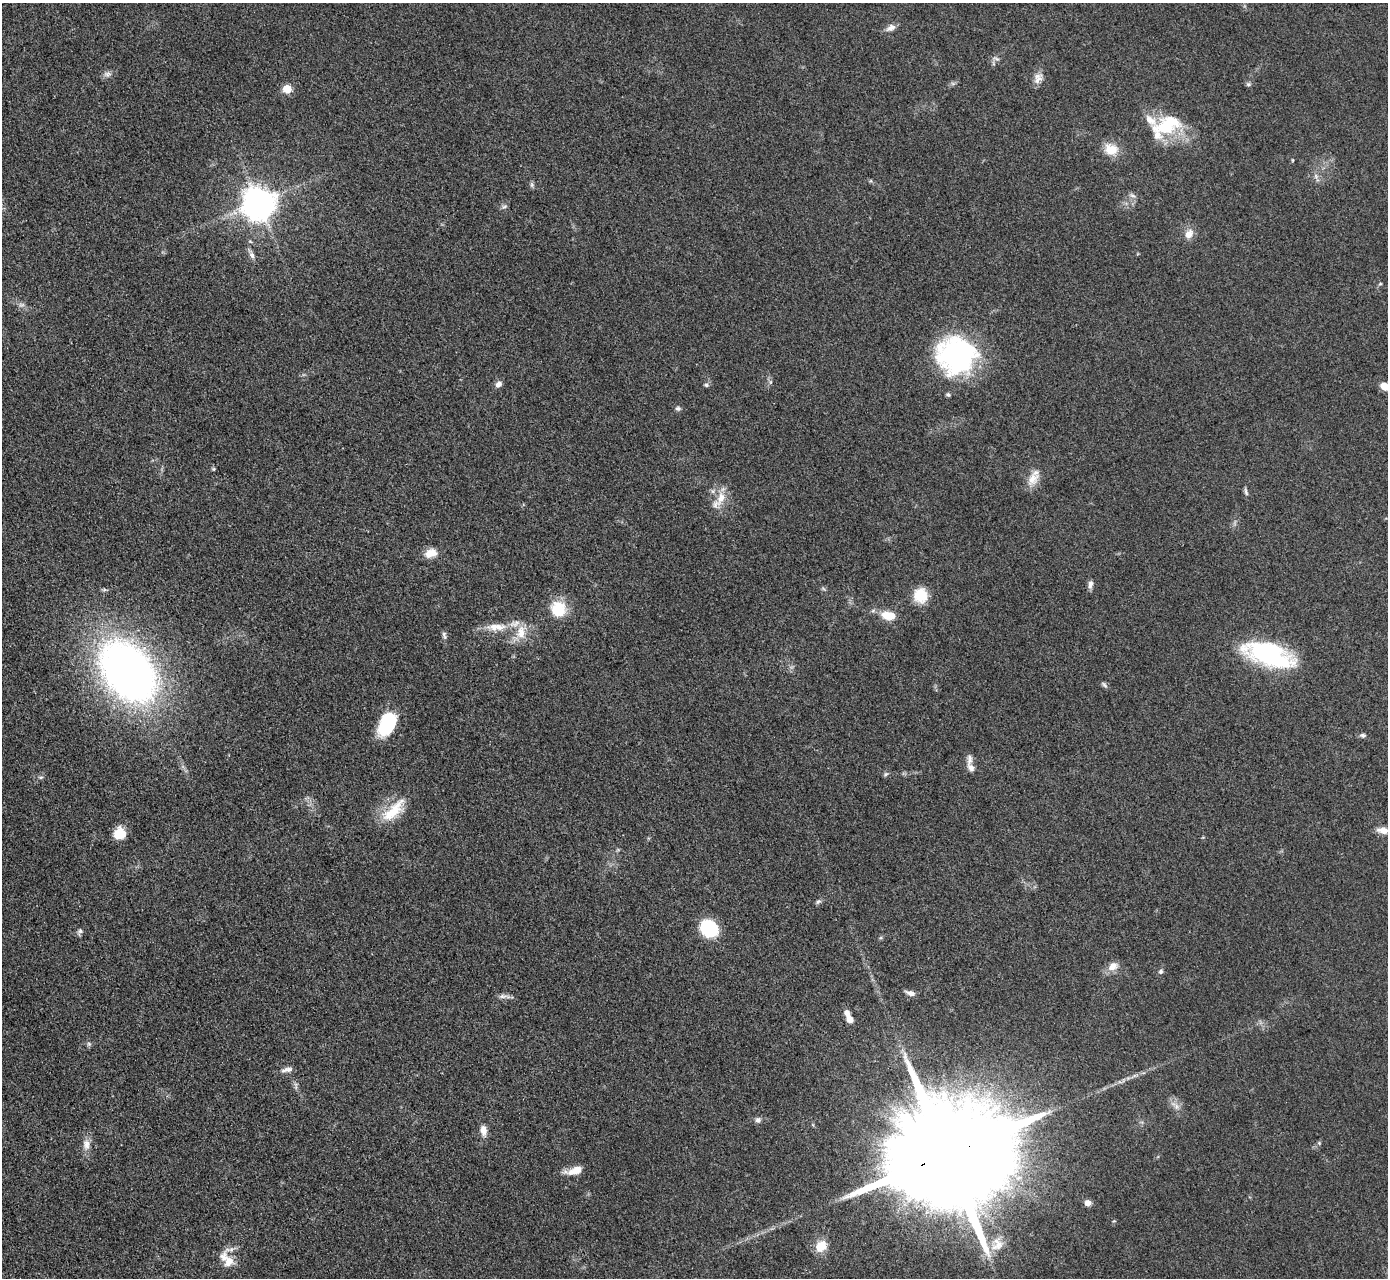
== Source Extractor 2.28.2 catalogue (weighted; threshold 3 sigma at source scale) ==
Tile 7 of 4 x 4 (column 3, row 2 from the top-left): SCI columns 2789-4174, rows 2847-4122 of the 5624 x 5584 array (HDU 1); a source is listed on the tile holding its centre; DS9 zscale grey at full resolution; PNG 1390 x 1280 px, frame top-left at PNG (2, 3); no overlay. Shown black and unused: <1% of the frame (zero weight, under 3 of 5 exposures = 4% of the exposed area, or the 3 px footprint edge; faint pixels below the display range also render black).
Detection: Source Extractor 2.28.2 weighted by HDU 2 'WHT'; one run over the whole footprint, this tile lists its part. Background 0.0524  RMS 0.0056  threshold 0.0251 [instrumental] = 3 sigma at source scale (4.5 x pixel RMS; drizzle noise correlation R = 1.50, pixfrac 1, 0.05/0.05 arcsec/px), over >= 5 px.
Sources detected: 75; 8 inside a brighter listed object's ellipse — not listed separately; the other 67 listed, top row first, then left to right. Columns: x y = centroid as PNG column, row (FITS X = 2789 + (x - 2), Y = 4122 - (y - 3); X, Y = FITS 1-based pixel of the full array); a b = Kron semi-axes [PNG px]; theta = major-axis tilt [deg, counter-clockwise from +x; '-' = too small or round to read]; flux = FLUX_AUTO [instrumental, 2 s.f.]
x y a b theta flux
891 28 13 8 28 3.2
996 59 10 4 -22 1.3
107 74 11 8 3 2.4
1038 78 16 10 64 4.4
1248 84 7 5 0 1.1
287 89 6 5 - 15
1166 126 29 22 -10 27
1111 149 18 14 -23 9.9
1292 160 5 3 - 0.48
1316 176 6 6 - 1.6
532 185 8 5 84 1.2
1132 195 8 5 -29 1.6
259 203 12 10 -56 860
504 206 8 4 9 1.1
1189 234 13 10 62 5.1
252 255 9 7 -69 2.3
1380 284 5 3 - 0.59
956 355 41 38 -1 99
770 382 6 4 71 0.94
498 384 9 7 45 2.6
706 385 6 5 - 1.1
1384 386 9 7 -38 6
948 395 5 4 - 1.1
678 408 7 5 10 1.3
213 469 5 5 - 0.67
1032 479 20 13 50 7.2
1246 492 12 4 -78 1.3
721 498 23 11 73 8.7
431 553 16 10 14 6.2
1090 584 11 6 81 2.3
920 595 18 16 -83 12
558 609 21 20 - 15
888 615 16 9 -7 11
496 627 31 10 2 10
444 635 12 5 -80 1.5
1269 654 44 19 -20 93
128 672 49 34 -50 420
1104 685 10 5 -42 1.3
387 724 27 16 63 26
1363 735 8 6 -12 1.4
970 759 15 8 86 3.1
886 774 8 5 36 0.97
41 777 6 3 18 0.82
393 811 40 15 44 17
1383 830 14 8 -7 4.4
120 833 12 12 - 9.9
818 901 8 5 45 1.3
709 928 19 16 -44 27
80 931 10 6 63 1.5
1113 967 14 10 36 5.2
1161 971 7 6 - 1.2
910 993 11 6 -16 2.8
504 996 18 5 -3 2.3
849 1019 7 6 - 4.3
89 1044 6 6 - 1.1
287 1070 17 6 11 2.8
1176 1106 10 5 -90 2.1
758 1120 8 7 - 1.9
483 1130 14 8 -81 4.5
1319 1143 5 5 - 0.73
86 1144 16 10 90 4.7
946 1155 38 24 19 27000
574 1171 22 8 15 7.3
1088 1203 7 6 - 2.8
997 1244 21 16 64 9.4
821 1246 14 11 41 10
229 1262 15 13 55 6.6
Overlapping masked pixels (flux is a lower limit): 1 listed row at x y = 946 1155
Isophote crosses this tile's border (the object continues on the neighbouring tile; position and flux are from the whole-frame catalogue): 1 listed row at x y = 1384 386